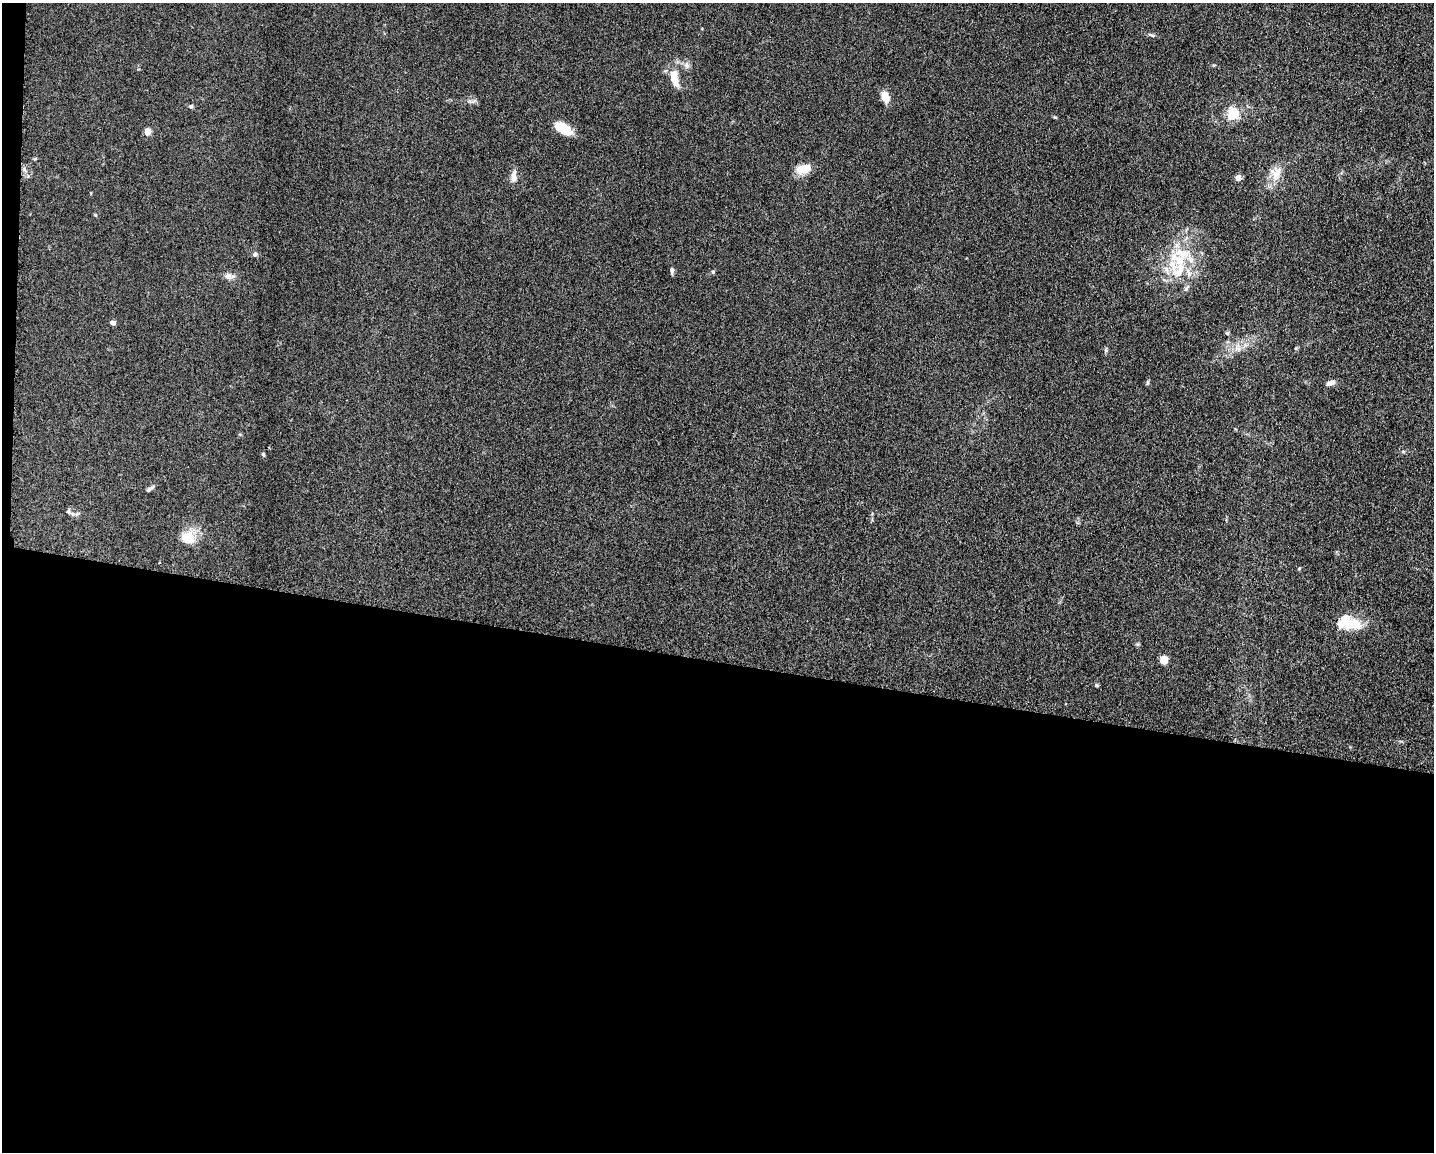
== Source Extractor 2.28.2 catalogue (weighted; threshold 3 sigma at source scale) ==
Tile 10 of 3 x 4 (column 1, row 4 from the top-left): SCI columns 228-1659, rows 9-1158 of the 4639 x 4618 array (HDU 1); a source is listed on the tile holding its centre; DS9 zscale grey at full resolution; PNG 1436 x 1154 px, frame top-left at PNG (2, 3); no overlay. Shown black and unused: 43% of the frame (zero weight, under 3 of 5 exposures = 1% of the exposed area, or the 3 px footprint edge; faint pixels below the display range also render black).
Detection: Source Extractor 2.28.2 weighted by HDU 2 'WHT'; one run over the whole footprint, this tile lists its part. Background 0.0763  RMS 0.0066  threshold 0.0295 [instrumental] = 3 sigma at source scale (4.5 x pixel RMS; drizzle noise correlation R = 1.50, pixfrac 1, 0.05/0.05 arcsec/px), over >= 5 px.
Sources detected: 35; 3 inside a brighter listed object's ellipse — not listed separately; the other 32 listed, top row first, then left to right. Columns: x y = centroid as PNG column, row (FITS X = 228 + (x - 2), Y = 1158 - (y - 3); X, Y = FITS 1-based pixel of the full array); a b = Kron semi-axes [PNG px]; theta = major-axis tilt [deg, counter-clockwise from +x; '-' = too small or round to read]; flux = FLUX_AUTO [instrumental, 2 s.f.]
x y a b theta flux
1151 35 10 3 -19 1.2
687 65 8 7 - 2.3
674 75 15 10 69 6.9
885 97 14 9 -73 5.9
191 106 6 5 - 1
1233 113 17 14 74 12
563 128 18 9 -34 15
147 132 5 4 - 12
803 169 19 10 16 8.9
1276 173 17 14 68 9
514 177 15 6 84 4.7
1238 178 4 4 - 7.3
95 215 5 4 - 0.65
255 254 6 5 - 1.5
672 270 9 5 -84 1.7
1179 270 28 26 -51 28
713 272 5 5 - 0.83
228 276 10 9 - 2.9
113 323 5 4 - 2.5
1227 333 5 5 - 0.93
1106 350 6 4 -89 1.1
1147 383 7 4 67 0.87
1331 383 11 5 21 3.2
263 454 5 4 - 0.77
150 488 12 4 31 1.6
68 511 7 6 - 1.3
77 514 7 4 70 1
188 538 15 12 -18 14
1299 569 5 3 - 0.64
1349 623 29 15 -13 18
1164 660 6 6 - 7.7
1097 685 5 4 - 0.97